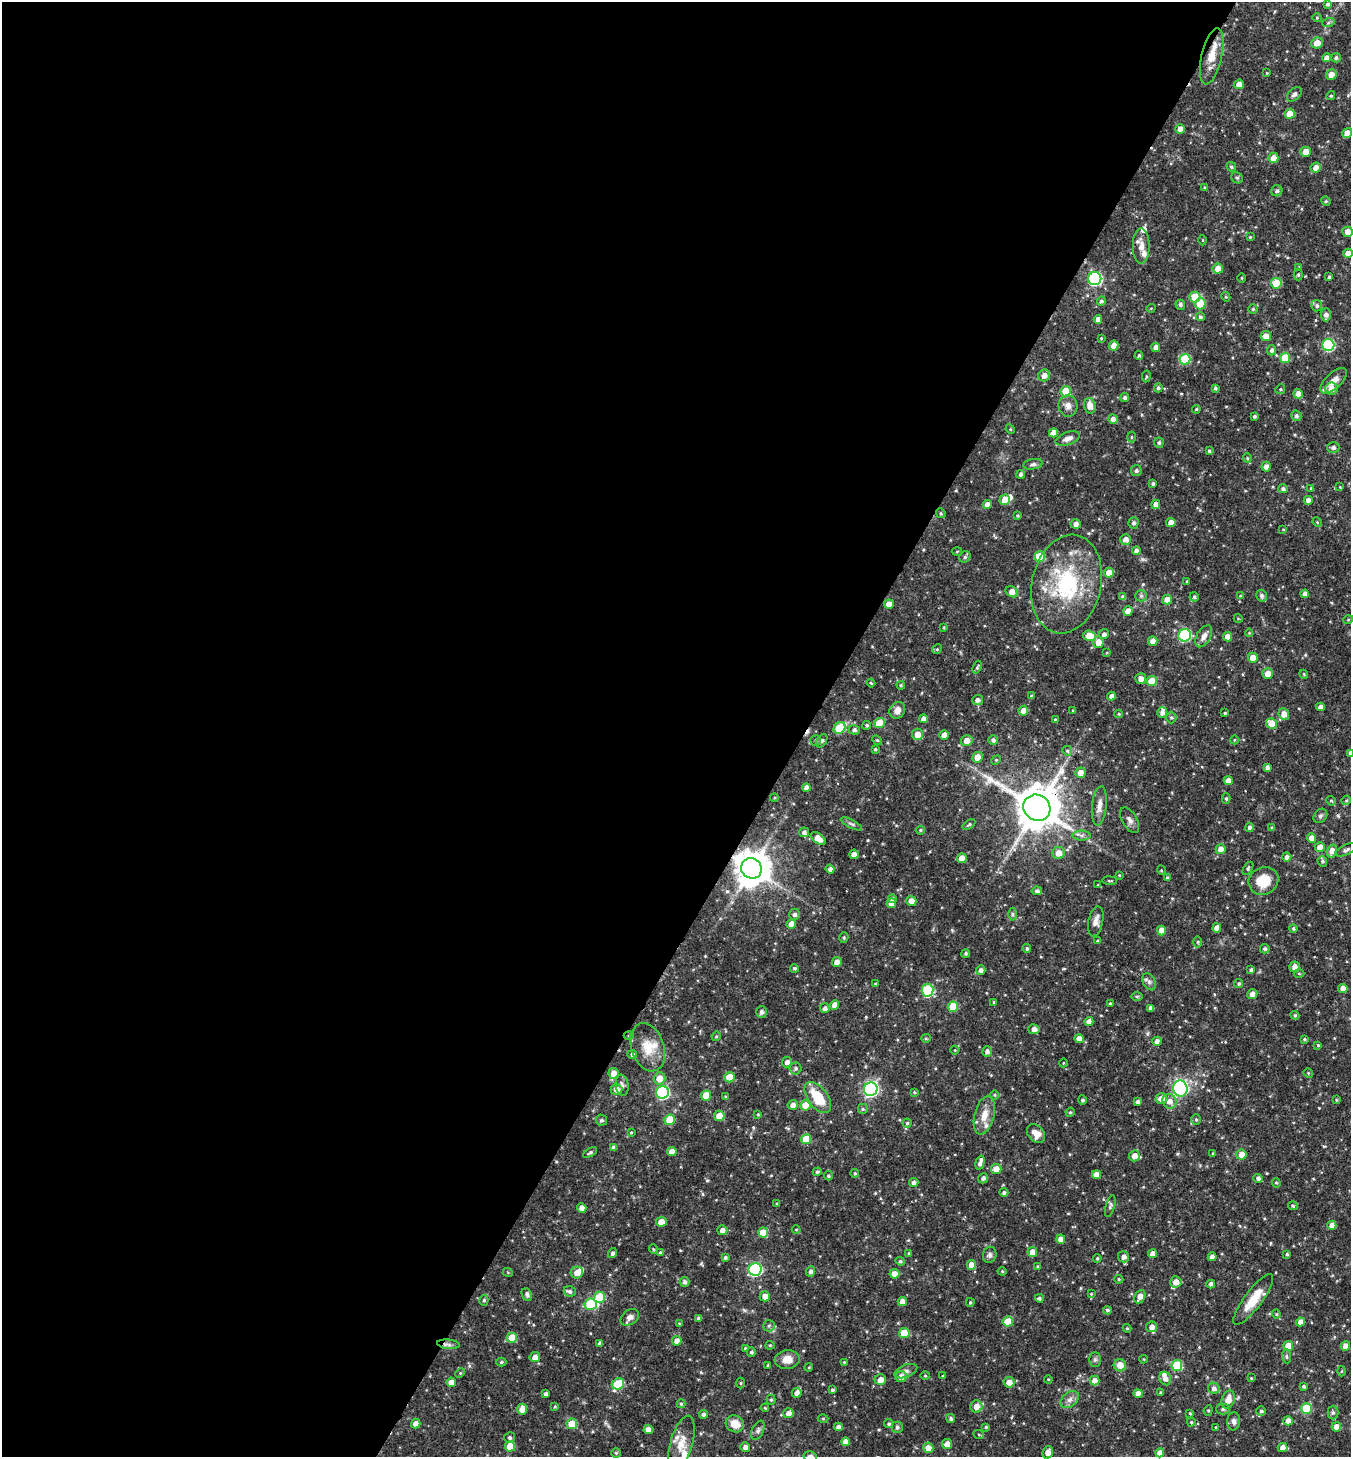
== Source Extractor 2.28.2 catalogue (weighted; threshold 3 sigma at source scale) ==
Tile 5 of 4 x 4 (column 1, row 2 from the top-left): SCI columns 151-1499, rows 2917-4371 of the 5834 x 5828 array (HDU 1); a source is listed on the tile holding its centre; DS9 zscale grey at full resolution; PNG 1353 x 1459 px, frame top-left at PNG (2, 2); each listed source drawn as its Kron ellipse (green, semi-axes under 4 px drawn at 4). Shown black and unused: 60% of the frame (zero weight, under 3 of 4 exposures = <1% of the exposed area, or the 3 px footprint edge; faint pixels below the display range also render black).
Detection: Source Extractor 2.28.2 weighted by HDU 2 'WHT'; one run over the whole footprint, this tile lists its part. Background 0.0593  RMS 0.0034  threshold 0.0151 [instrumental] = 3 sigma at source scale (4.5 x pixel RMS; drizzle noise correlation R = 1.50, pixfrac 1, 0.05/0.05 arcsec/px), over >= 5 px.
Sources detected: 472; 2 cosmic-ray / hot-pixel residue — neither listed nor drawn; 13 inside a brighter listed object's ellipse — not listed separately; the other 457 listed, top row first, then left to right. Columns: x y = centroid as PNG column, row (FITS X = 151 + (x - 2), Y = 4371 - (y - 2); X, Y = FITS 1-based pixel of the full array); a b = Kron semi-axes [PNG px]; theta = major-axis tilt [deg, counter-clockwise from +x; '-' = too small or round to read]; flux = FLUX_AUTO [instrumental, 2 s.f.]
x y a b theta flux
1328 4 4 4 - 0.76
1317 18 4 4 - 0.35
1328 23 6 4 19 0.56
1317 43 6 5 - 3.2
1212 56 28 10 77 6.3
1327 58 4 4 - 1.9
1336 58 5 4 - 0.77
1267 73 4 4 - 0.3
1331 75 5 5 - 2.5
1239 84 5 4 - 2.4
1294 94 9 5 43 1.3
1331 96 4 4 - 0.43
1290 114 5 5 - 5
1180 129 5 4 - 1.8
1347 133 5 4 - 2.8
1305 152 5 5 - 2.6
1273 158 5 5 - 2.7
1231 167 5 4 - 0.54
1316 168 5 5 - 2.4
1237 178 6 5 - 0.6
1205 188 4 4 - 0.56
1277 191 6 5 - 0.87
1326 201 5 4 - 0.46
1348 232 5 5 - 2.8
1250 237 4 3 - 0.28
1202 240 5 3 - 0.29
1141 246 18 8 90 3.3
1348 253 4 4 - 2.5
1299 267 3 3 - 0.37
1218 269 5 5 - 2.6
1298 275 6 4 88 0.48
1329 277 3 3 - 0.52
1241 278 4 3 - 0.29
1095 279 6 6 - 51
1276 283 5 5 - 6.6
1195 297 6 5 - 8.5
1226 297 5 4 - 0.37
1101 301 5 4 - 0.79
1200 304 6 5 - 9
1180 305 5 4 - 0.81
1317 306 5 5 - 0.75
1151 308 4 3 - 0.26
1253 309 5 5 - 0.5
1326 315 6 5 - 1.4
1200 317 4 4 - 0.7
1098 319 4 4 - 1.7
1266 336 5 5 - 2.6
1101 338 4 3 - 0.32
1328 345 6 6 - 32
1114 346 5 4 - 2.4
1156 347 4 4 - 2.1
1272 350 5 4 - 0.76
1139 356 4 4 - 0.55
1285 358 5 5 - 8.3
1185 359 5 5 - 17
1044 375 6 6 - 2
1146 376 6 3 81 0.38
1334 381 17 7 43 3.2
1158 388 4 4 - 0.61
1215 388 4 4 - 0.62
1280 389 5 4 - 0.46
1332 389 6 6 - 3.5
1066 391 5 5 - 8.1
1298 394 5 4 - 2.5
1125 397 4 4 - 0.73
1068 406 10 9 - 2
1090 406 8 5 -75 3.3
1196 409 4 4 - 0.41
1255 416 3 3 - 0.66
1296 416 5 5 - 0.92
1113 419 5 5 - 1.5
1010 429 5 4 - 0.37
1053 433 4 4 - 2.5
1132 437 5 3 - 0.39
1068 439 12 6 19 1.8
1159 443 5 5 - 0.73
1333 447 6 5 - 0.99
1209 451 3 3 - 0.49
1247 458 5 4 - 0.4
1033 464 10 5 10 0.95
1266 467 5 4 - 1.7
1136 471 5 5 - 0.77
1021 474 4 4 - 0.86
1153 484 4 3 - 0.59
1340 487 4 4 - 0.27
1311 488 4 3 - 0.46
1283 489 5 4 - 0.87
1005 500 5 5 - 5.8
1308 500 4 4 - 1.8
987 504 4 4 - 2
1156 504 4 4 - 1.9
941 513 5 4 - 0.51
1018 516 3 3 - 0.41
1317 522 5 4 - 0.35
1134 523 5 5 - 0.86
1171 523 4 4 - 2.8
1076 524 5 5 - 1.6
1283 529 4 3 - 0.29
1126 539 5 5 - 1.9
1136 551 4 4 - 1.6
957 552 5 3 - 0.31
1040 556 5 5 - 11
965 557 6 5 - 0.7
1109 573 5 5 - 3
1187 581 4 3 - 0.3
1067 584 50 35 77 34
1012 592 6 5 - 2.9
1305 594 4 4 - 1.5
1141 596 6 6 - 0.67
1240 596 3 3 - 0.24
1262 596 6 5 - 0.9
1123 597 4 4 - 1.1
1194 597 4 4 - 0.53
1167 600 5 5 - 2.7
889 604 5 4 - 2.6
1128 611 5 4 - 2.9
1238 618 4 3 - 0.25
1348 620 5 3 - 0.31
943 627 3 2 - 0.31
1249 633 4 4 - 0.3
1104 634 5 5 - 1.3
1185 635 6 6 - 32
1089 636 6 5 - 7.8
1204 636 12 7 60 2
1227 637 5 4 - 2.2
1153 641 5 4 - 1.8
1098 642 6 5 - 2.8
937 649 5 4 - 0.42
1107 653 4 3 - 0.27
1253 658 5 5 - 3.5
977 667 6 4 69 0.51
1268 673 5 5 - 2.8
1304 674 4 4 - 0.35
1141 679 5 5 - 1.7
1152 681 5 5 - 6.5
871 683 4 3 - 0.3
901 685 4 3 - 0.39
1031 696 4 3 - 0.43
1111 696 4 4 - 1.5
978 700 5 5 - 1.2
1320 707 4 4 - 1.5
897 710 9 7 55 2.4
1023 711 5 5 - 2.6
1073 711 3 3 - 0.39
1162 713 5 5 - 1.3
1225 713 3 3 - 0.37
1119 714 4 4 - 0.38
1284 714 6 5 - 2.9
1171 718 6 5 - 0.57
924 719 4 4 - 2.4
1055 720 3 3 - 0.5
879 723 5 5 - 6.5
1271 724 5 5 - 5.1
867 725 4 4 - 0.52
840 728 6 5 - 13
854 730 5 5 - 0.99
917 734 5 5 - 3.1
944 735 4 4 - 3.1
816 740 5 5 - 0.57
877 740 5 4 - 0.42
993 740 5 5 - 1
1234 740 4 3 - 0.28
822 741 7 5 57 0.8
967 741 6 5 - 2.8
875 749 4 3 - 0.46
1067 751 5 4 - 0.59
1350 753 4 4 - 0.57
977 757 5 5 - 3.6
996 760 5 4 - 0.38
1267 767 4 4 - 1
1080 773 5 5 - 2.7
1228 781 4 4 - 2.3
806 787 4 4 - 1.6
774 798 4 3 - 0.31
1226 799 5 4 - 0.59
1346 800 5 4 - 0.42
1331 801 5 4 - 0.42
1099 806 20 7 84 2.7
1037 808 14 12 -35 1400
1320 816 8 6 50 0.84
1130 820 14 7 -60 1.7
851 824 12 3 -27 0.77
969 824 7 4 33 0.57
1249 827 4 4 - 0.97
1272 828 4 3 - 0.62
920 830 4 4 - 0.45
804 832 5 4 - 1
1082 835 9 5 -1 1.1
818 838 8 5 -35 3.8
1311 838 5 4 - 2.5
1320 847 5 5 - 2.5
1221 849 5 5 - 2.8
1346 850 11 5 24 1.1
1332 851 6 5 - 2.8
1059 853 6 6 - 3.2
854 854 5 4 - 3.5
1287 857 4 4 - 1.3
962 858 5 4 - 3.2
1322 861 5 4 - 0.67
751 868 10 10 - 780
1248 868 7 4 57 0.55
830 869 4 4 - 1.3
1161 870 5 3 - 0.29
1119 875 4 3 - 0.29
1168 878 4 4 - 0.54
1110 881 7 2 -5 0.37
1263 881 15 13 28 8
1098 885 4 3 - 0.31
1037 891 5 4 - 0.82
892 898 4 4 - 0.68
911 901 5 5 - 2.5
891 903 5 4 - 2.8
795 914 6 5 - 1
1012 914 6 4 -89 0.52
1096 921 15 7 78 2.2
791 924 5 4 - 2.9
1217 928 4 4 - 2.6
1293 928 4 4 - 0.52
1161 930 5 4 - 3.6
844 938 5 4 - 0.45
1098 941 4 3 - 0.43
1198 942 6 4 89 0.45
1027 948 4 4 - 0.56
1265 949 5 4 - 0.69
966 953 4 4 - 0.65
837 962 5 4 - 2.6
1294 967 5 5 - 2.2
794 968 4 4 - 0.56
981 970 5 4 - 1.3
1251 970 4 4 - 0.95
1299 973 5 3 - 0.37
1149 982 9 6 -64 1.2
1239 983 5 4 - 0.55
875 984 3 3 - 0.38
1343 988 4 4 - 2.5
927 990 6 6 - 22
1252 994 5 5 - 1.8
1137 997 6 4 0 0.54
994 1002 4 3 - 0.52
1110 1003 3 3 - 0.33
835 1005 5 4 - 2.8
953 1007 5 5 - 8.7
825 1008 5 5 - 1.2
1151 1008 4 4 - 1.4
762 1012 6 5 - 0.95
1295 1015 4 4 - 0.44
1089 1022 4 4 - 2.3
1034 1029 6 5 - 1.7
629 1036 5 3 - 0.37
716 1036 5 4 - 0.41
926 1038 5 4 - 0.44
1079 1039 4 4 - 2.7
1304 1039 4 3 - 0.44
1157 1041 4 4 - 1.7
1318 1045 4 4 - 0.44
648 1047 25 16 -71 7
955 1050 4 3 - 0.27
987 1052 5 5 - 1
632 1054 4 4 - 0.96
787 1062 5 5 - 1.4
1063 1063 4 3 - 0.25
796 1068 6 6 - 0.68
613 1073 5 5 - 3
1308 1073 5 4 - 0.33
730 1077 5 5 - 8.7
660 1078 6 6 - 4
622 1085 10 6 -83 1.3
1180 1088 8 7 - 66
616 1089 6 5 - 2.4
871 1089 7 6 - 81
662 1092 6 6 - 42
914 1092 4 3 - 0.35
994 1095 4 4 - 0.39
706 1096 5 5 - 7.1
725 1097 4 4 - 0.47
818 1097 18 9 -53 10
1161 1098 5 5 - 2.9
1082 1100 4 4 - 0.69
1336 1100 3 3 - 0.31
1169 1101 7 6 - 2.3
1138 1102 4 4 - 0.94
793 1105 5 4 - 1.9
805 1105 5 5 - 6
863 1109 5 5 - 0.51
1070 1112 5 4 - 0.41
758 1114 4 3 - 0.35
984 1115 20 10 75 4.4
719 1116 5 5 - 3.9
601 1120 5 5 - 0.78
670 1120 5 5 - 9.5
1196 1120 5 5 - 0.54
907 1123 4 4 - 0.48
631 1132 3 3 - 0.34
1036 1134 11 7 -51 2.8
806 1139 5 5 - 7.8
614 1148 4 4 - 1.4
590 1152 8 3 28 0.6
672 1152 5 4 - 3.5
1213 1154 3 3 - 0.47
1241 1155 5 5 - 3.2
1134 1156 5 5 - 2.7
980 1163 7 4 74 1.7
996 1169 5 5 - 2.9
817 1172 4 4 - 0.53
855 1173 4 4 - 0.57
1096 1175 4 4 - 2.7
828 1176 5 4 - 0.53
983 1178 5 5 - 0.86
1258 1178 4 4 - 1.1
914 1182 4 4 - 1.2
1276 1183 5 4 - 0.43
1004 1193 4 4 - 0.76
777 1204 3 3 - 0.51
1110 1206 11 4 74 0.77
1293 1206 5 4 - 0.46
582 1208 5 4 - 1.9
661 1222 5 5 - 3.3
1332 1225 4 4 - 2.4
796 1229 4 3 - 0.28
722 1230 5 5 - 1.9
763 1233 5 5 - 5.4
1061 1239 4 4 - 2.6
653 1249 5 3 - 0.31
1032 1252 5 5 - 2.9
612 1253 5 4 - 0.85
660 1253 4 4 - 0.81
909 1253 4 4 - 0.4
1153 1254 4 4 - 2.2
1287 1254 4 3 - 0.47
990 1255 8 6 77 1
1124 1257 5 5 - 1.7
1212 1257 4 4 - 2.1
725 1258 3 3 - 0.63
1097 1258 4 3 - 0.45
900 1261 5 4 - 0.61
971 1265 5 4 - 3.3
1038 1266 4 3 - 0.49
755 1269 6 6 - 46
810 1271 5 4 - 1.1
1002 1271 4 4 - 0.38
508 1273 5 3 - 0.29
577 1273 6 6 - 3
894 1274 5 5 - 2.7
1119 1279 5 4 - 0.43
685 1282 5 5 - 0.92
1176 1282 6 5 - 3
1211 1284 4 4 - 1.2
570 1291 6 5 - 0.9
527 1294 6 5 - 0.85
1091 1294 3 3 - 0.28
765 1296 5 5 - 2.5
599 1297 6 5 - 12
1140 1297 7 5 63 2.8
1039 1298 4 4 - 0.5
1253 1299 31 9 53 7.6
484 1300 5 4 - 0.55
902 1301 4 4 - 2.3
970 1302 4 3 - 0.41
591 1304 6 5 - 20
1107 1310 4 4 - 0.67
1276 1314 4 4 - 0.35
630 1317 10 7 39 1.9
699 1318 4 4 - 0.75
1008 1321 5 5 - 7.1
1300 1322 4 4 - 2.3
679 1323 4 2 - 0.25
769 1326 6 5 - 0.72
1152 1327 5 5 - 2
1127 1328 4 4 - 0.38
904 1333 5 5 - 7.3
512 1338 5 5 - 6.4
677 1341 5 4 - 2
600 1343 4 3 - 0.89
448 1344 11 4 -5 1.1
770 1345 4 4 - 0.39
1288 1346 5 5 - 5.6
1345 1346 5 4 - 2.9
745 1348 4 4 - 0.43
751 1352 5 4 - 0.76
1286 1356 7 4 -84 0.62
535 1357 5 5 - 2.4
787 1359 12 9 7 3.8
1144 1359 4 3 - 0.26
1095 1360 7 6 - 0.74
501 1362 5 4 - 0.6
844 1362 3 3 - 0.27
1120 1365 6 6 - 3.3
768 1366 4 3 - 0.46
1177 1366 5 5 - 15
809 1367 4 3 - 0.28
906 1371 12 6 22 1.2
1342 1371 5 3 - 0.36
460 1373 5 4 - 0.4
925 1376 5 3 - 0.35
943 1376 4 4 - 0.34
901 1377 5 5 - 2.5
1165 1378 7 5 -66 1.7
1251 1378 4 3 - 0.33
1048 1379 4 3 - 0.27
880 1380 5 5 - 2.6
1095 1381 5 5 - 2.6
451 1382 4 4 - 2.4
1009 1382 5 5 - 2.7
741 1383 5 3 - 0.34
618 1384 6 5 - 11
1303 1386 3 3 - 0.56
1214 1388 6 5 - 1.5
832 1390 3 3 - 0.57
1160 1392 3 3 - 0.43
797 1393 5 4 - 2
546 1394 4 3 - 0.96
1138 1394 4 4 - 2.5
771 1400 5 4 - 0.55
1070 1400 10 7 40 1.7
1228 1400 9 6 74 3.6
681 1404 4 4 - 0.47
555 1407 4 3 - 0.43
976 1407 6 6 - 3.4
765 1408 4 4 - 0.37
1306 1408 5 5 - 13
522 1409 5 5 - 3.3
1223 1409 6 5 - 0.67
1208 1410 5 4 - 0.47
1261 1411 5 5 - 0.66
788 1413 5 5 - 1.9
1190 1413 3 3 - 0.35
1333 1413 7 5 89 0.82
703 1414 4 4 - 1
823 1418 5 3 - 0.4
951 1418 5 4 - 0.76
1234 1421 9 6 85 1.2
1288 1421 5 4 - 2.5
1191 1422 4 3 - 0.43
416 1423 5 4 - 2
572 1424 5 5 - 6.4
735 1424 9 8 - 4.1
889 1424 5 4 - 0.6
838 1427 4 4 - 1.4
897 1427 6 5 - 0.77
986 1427 3 3 - 0.5
1216 1427 4 3 - 0.32
1336 1427 5 4 - 3.4
648 1429 4 4 - 2.8
758 1430 10 5 65 0.97
979 1435 5 3 - 0.38
510 1438 5 5 - 0.79
845 1442 4 4 - 2.5
681 1443 28 11 74 5.4
947 1444 5 5 - 2.5
510 1446 5 5 - 7.1
745 1447 5 4 - 1.7
928 1448 5 5 - 3.2
1283 1448 5 4 - 2.5
1048 1452 6 5 - 2.3
616 1453 5 5 - 0.49
1160 1453 4 4 - 2.5
810 1456 6 5 - 1
Overlapping masked pixels (flux is a lower limit): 6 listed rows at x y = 1212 56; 1316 168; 1037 808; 854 854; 751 868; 629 1036
Isophote crosses this tile's border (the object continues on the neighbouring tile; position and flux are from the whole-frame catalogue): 5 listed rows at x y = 1347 133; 1348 232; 1348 253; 1350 753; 810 1456